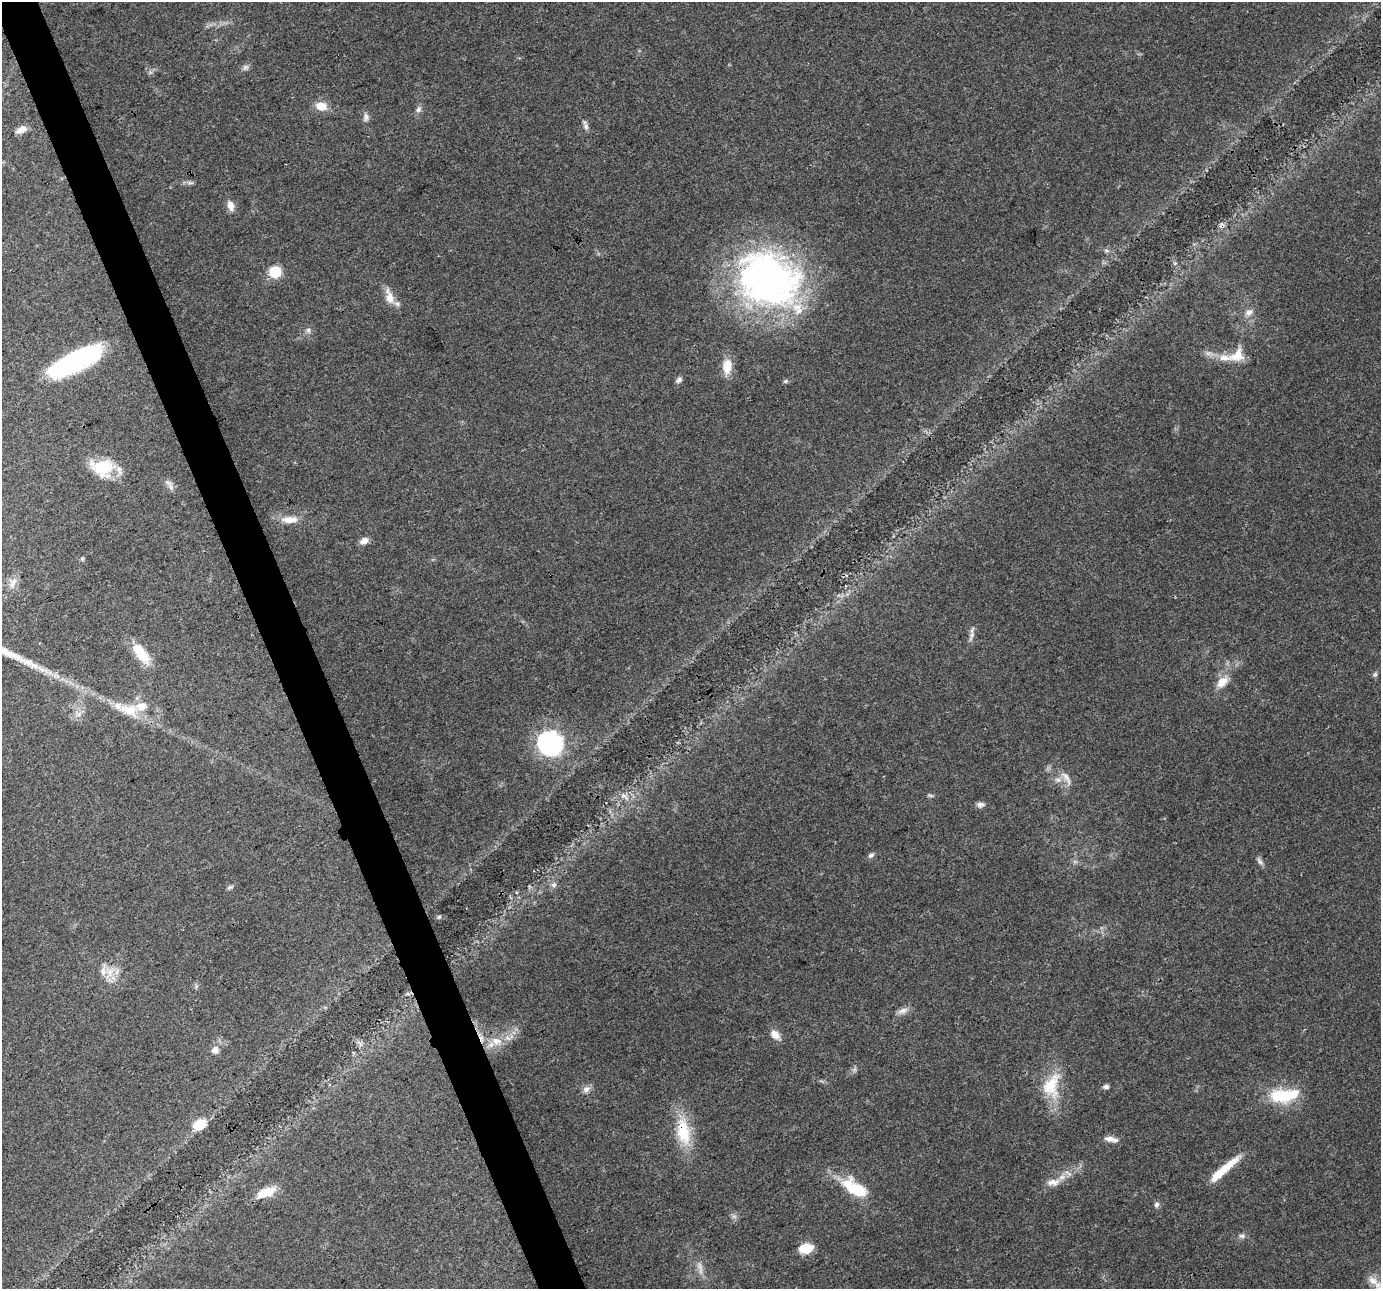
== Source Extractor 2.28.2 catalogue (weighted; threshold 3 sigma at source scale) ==
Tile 11 of 4 x 4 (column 3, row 3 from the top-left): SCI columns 2758-4136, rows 1365-2651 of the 5516 x 5358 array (HDU 1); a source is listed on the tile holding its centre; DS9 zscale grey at full resolution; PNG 1383 x 1291 px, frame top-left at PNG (2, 2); no overlay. Shown black and unused: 3% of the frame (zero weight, under 3 of 4 exposures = <1% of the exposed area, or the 3 px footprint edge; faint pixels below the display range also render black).
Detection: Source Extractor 2.28.2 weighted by HDU 2 'WHT'; one run over the whole footprint, this tile lists its part. Background 0.0893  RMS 0.0052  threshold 0.0236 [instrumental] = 3 sigma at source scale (4.5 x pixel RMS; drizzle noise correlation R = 1.50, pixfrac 1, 0.0396/0.0396 arcsec/px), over >= 5 px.
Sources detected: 77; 2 inside a brighter object's white glare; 1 cosmic-ray / hot-pixel residue — not listed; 9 inside a brighter listed object's ellipse — not listed separately; the other 65 listed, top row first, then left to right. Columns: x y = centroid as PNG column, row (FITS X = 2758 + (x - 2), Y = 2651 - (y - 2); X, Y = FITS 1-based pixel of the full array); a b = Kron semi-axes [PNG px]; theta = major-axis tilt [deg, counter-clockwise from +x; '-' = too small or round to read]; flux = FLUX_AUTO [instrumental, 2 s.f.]
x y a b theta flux
245 67 9 7 45 1.7
321 106 14 10 -18 7.1
418 109 9 7 46 1.9
366 117 12 7 79 2.2
586 127 10 7 -74 2
21 130 14 7 26 3.6
190 183 10 4 0 1.4
231 206 14 8 -72 4.1
1222 226 10 6 40 1.7
1106 250 8 5 -18 1.2
275 272 6 6 - 45
768 279 70 56 -29 220
389 297 23 10 -75 6.2
1249 312 11 7 23 3.1
308 330 8 5 -62 1.4
1237 355 22 15 41 9.2
74 362 48 14 26 110
727 366 19 12 86 8.1
679 380 9 6 40 1.7
785 381 7 5 26 0.95
102 467 28 20 -8 20
289 519 23 9 1 6.8
364 541 10 7 29 3.6
82 559 5 5 - 0.84
551 575 2 2 - 0.45
13 583 16 8 62 3.3
972 635 16 6 71 2.5
138 650 23 12 -55 13
26 662 31 8 -21 9.6
1375 675 8 5 48 1.1
1222 682 18 11 43 6.6
129 710 30 16 -14 14
79 714 10 5 27 2.3
551 745 41 31 -76 44
1066 778 22 7 -55 4.1
1058 780 10 7 0 2.6
931 795 8 4 -9 0.9
623 796 7 5 0 1.5
980 805 10 7 11 2.1
871 855 8 6 28 1.4
1260 861 11 6 -48 1.8
554 885 8 7 - 1.7
229 887 7 5 21 1.1
439 917 5 4 - 0.85
110 972 14 11 63 6.9
903 1011 15 7 18 2.9
775 1035 14 8 -44 4.7
496 1041 14 10 -13 6.2
215 1050 10 9 - 3.1
1051 1086 38 23 75 21
1106 1087 7 5 3 1.6
586 1089 11 8 29 2.6
1283 1096 31 16 1 24
200 1124 12 8 25 15
683 1132 39 18 -82 22
1111 1139 18 6 -13 3.5
1218 1174 30 10 41 11
1053 1182 20 10 7 5.4
856 1189 27 12 -32 27
266 1192 27 11 22 9.6
1157 1204 8 6 47 1.5
1242 1236 9 6 -9 1.6
806 1248 12 8 9 14
700 1268 20 7 -77 4
1373 1280 16 10 -38 5.1
Overlapping masked pixels (flux is a lower limit): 4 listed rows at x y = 1222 226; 768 279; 551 575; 683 1132